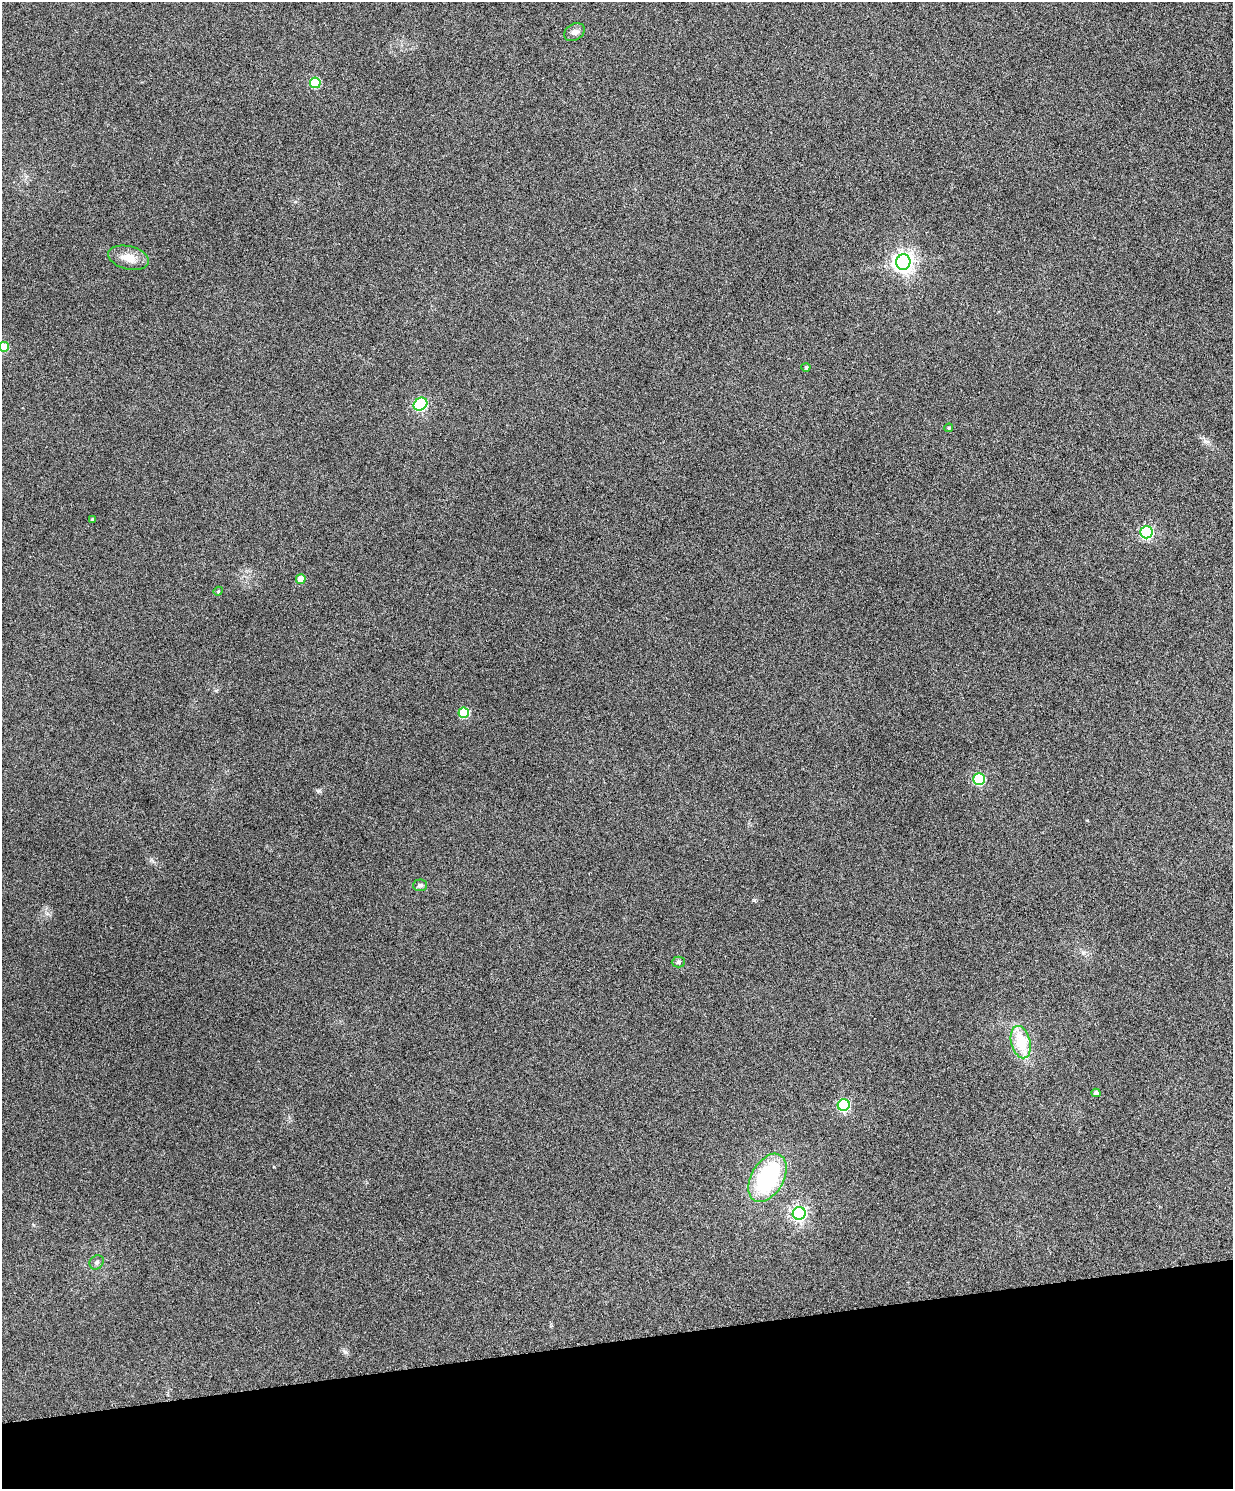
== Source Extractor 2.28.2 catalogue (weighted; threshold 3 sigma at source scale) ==
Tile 10 of 4 x 3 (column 2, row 3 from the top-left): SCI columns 1234-2464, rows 144-1630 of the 4928 x 4863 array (HDU 1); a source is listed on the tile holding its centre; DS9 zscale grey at full resolution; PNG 1235 x 1491 px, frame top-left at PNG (2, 2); each listed source drawn as its Kron ellipse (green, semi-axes under 4 px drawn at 4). Shown black and unused: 10% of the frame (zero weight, under 4 of 8 exposures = <1% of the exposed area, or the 3 px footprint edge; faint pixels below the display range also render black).
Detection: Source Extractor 2.28.2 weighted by HDU 2 'WHT'; one run over the whole footprint, this tile lists its part. Background 0.0712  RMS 0.0043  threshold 0.0176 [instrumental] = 3 sigma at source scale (4.09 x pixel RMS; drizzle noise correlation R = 1.36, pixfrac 0.8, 0.05/0.05 arcsec/px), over >= 5 px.
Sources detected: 22; all 22 listed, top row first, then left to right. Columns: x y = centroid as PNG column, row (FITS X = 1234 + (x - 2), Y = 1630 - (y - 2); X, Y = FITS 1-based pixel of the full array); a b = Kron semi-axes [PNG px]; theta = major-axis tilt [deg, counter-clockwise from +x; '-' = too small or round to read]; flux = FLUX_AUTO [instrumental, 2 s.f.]
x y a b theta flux
575 32 11 8 30 1.8
315 83 5 5 - 20
129 258 21 11 -14 5
903 262 8 7 - 230
4 347 5 5 - 13
806 367 4 4 - 0.74
420 404 7 6 - 48
949 428 4 3 - 0.46
92 519 3 3 - 0.67
1146 532 6 6 - 66
301 579 5 4 - 6.9
218 591 5 4 - 0.44
464 713 5 5 - 20
979 779 6 5 - 36
420 885 7 6 - 1.1
678 962 6 5 - 0.76
1021 1042 16 9 -75 12
1096 1093 4 4 - 2
844 1105 6 6 - 46
768 1178 26 16 60 42
799 1213 6 6 - 97
97 1262 7 6 - 1.1
Isophote crosses this tile's border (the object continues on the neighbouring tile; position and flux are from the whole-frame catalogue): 1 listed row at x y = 4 347
Unlisted compact peaks at least as high as the median listed source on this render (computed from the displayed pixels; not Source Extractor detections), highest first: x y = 319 791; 754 900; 345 1352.